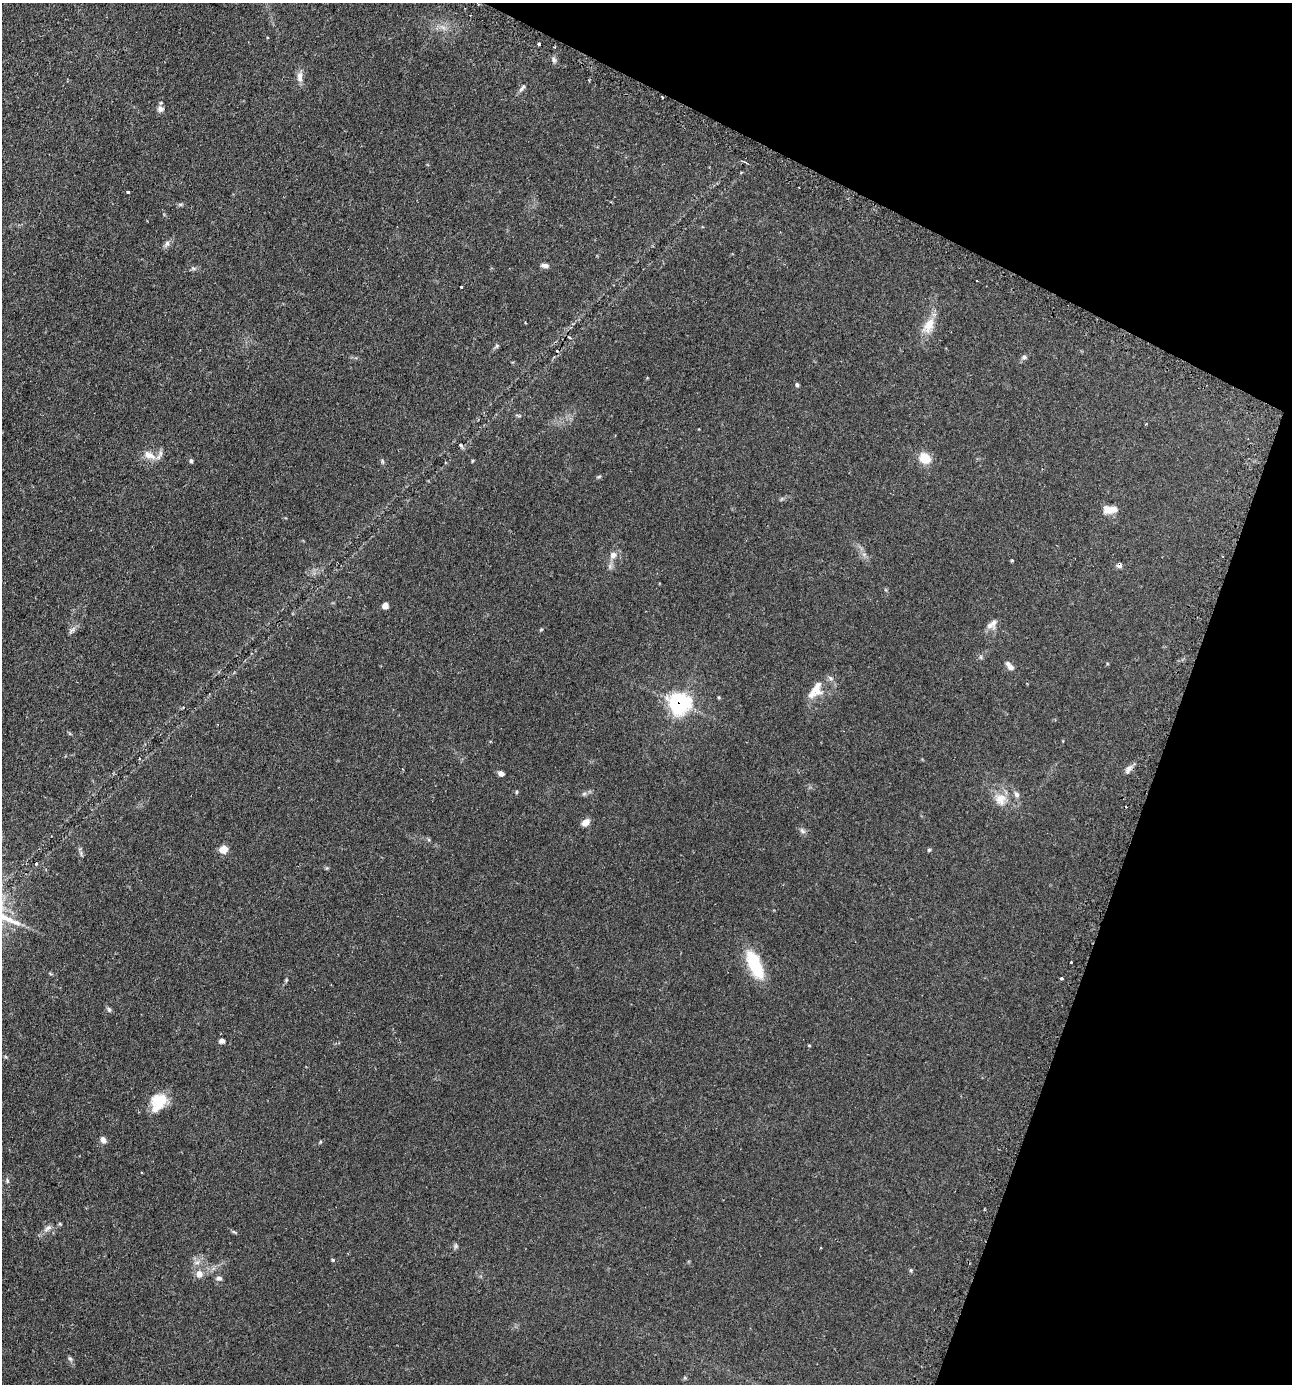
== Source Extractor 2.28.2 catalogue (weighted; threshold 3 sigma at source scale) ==
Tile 8 of 4 x 4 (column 4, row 2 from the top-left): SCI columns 4037-5326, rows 2806-4187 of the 5630 x 5612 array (HDU 1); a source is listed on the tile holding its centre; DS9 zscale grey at full resolution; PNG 1294 x 1386 px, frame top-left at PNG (2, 3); no overlay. Shown black and unused: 19% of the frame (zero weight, under 2 of 3 exposures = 4% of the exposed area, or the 3 px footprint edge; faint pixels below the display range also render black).
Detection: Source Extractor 2.28.2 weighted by HDU 2 'WHT'; one run over the whole footprint, this tile lists its part. Background 0.152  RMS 0.0074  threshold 0.0331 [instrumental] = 3 sigma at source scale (4.5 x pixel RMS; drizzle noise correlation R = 1.50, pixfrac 1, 0.05/0.05 arcsec/px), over >= 5 px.
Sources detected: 75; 3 cosmic-ray / hot-pixel residue — not listed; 2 inside a brighter listed object's ellipse — not listed separately; the other 70 listed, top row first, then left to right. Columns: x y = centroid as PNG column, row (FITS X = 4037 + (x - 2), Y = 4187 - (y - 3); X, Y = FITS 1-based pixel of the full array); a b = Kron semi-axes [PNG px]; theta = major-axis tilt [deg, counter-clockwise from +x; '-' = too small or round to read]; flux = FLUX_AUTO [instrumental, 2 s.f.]
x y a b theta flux
443 27 11 5 -27 3
554 60 6 6 - 1.7
300 77 16 7 89 4.6
522 88 13 4 56 2.1
662 97 3 2 - 0.76
160 109 10 8 -10 2.9
128 192 3 3 - 1
181 204 8 4 0 1.1
167 244 11 7 62 2.5
545 265 11 6 -4 2.5
194 269 7 4 -19 1.3
461 287 3 3 - 1.3
928 326 25 14 62 12
569 337 4 3 - 0.79
497 346 7 5 37 1.2
1024 357 8 6 0 1.7
797 385 5 4 - 1.4
519 416 8 3 -19 0.9
461 445 6 4 -49 1.3
149 455 20 9 -24 7.2
925 458 14 11 -38 12
191 461 5 4 - 1.4
383 461 8 4 -80 1.1
472 461 5 3 - 0.62
599 477 7 3 9 0.88
1108 510 15 10 -15 6.8
613 555 9 8 - 4.1
1012 560 4 4 - 0.6
1119 565 6 5 - 2.7
385 606 7 6 - 3.1
993 623 17 9 77 4.9
72 630 14 4 40 2.3
981 657 6 4 -89 1.1
1011 667 10 7 -36 2.9
815 691 28 15 54 13
719 697 5 4 - 0.74
680 703 9 8 - 260
1063 741 3 2 - 0.54
402 769 3 2 - 0.51
1128 770 14 7 61 3.2
501 773 6 5 - 3.3
516 792 5 3 - 0.71
584 794 6 6 - 1.5
1016 794 10 6 -57 2.5
1001 799 18 16 -86 11
586 822 11 8 38 4.1
802 831 9 5 -46 2
224 849 9 9 - 5.9
929 850 5 4 - 0.88
36 864 5 3 - 0.64
1071 962 2 2 - 0.64
755 964 33 14 -66 34
1061 978 3 3 - 1.7
286 980 6 4 72 0.88
109 1010 7 5 -73 1.5
222 1041 7 6 - 2.5
159 1102 22 16 55 18
103 1140 9 6 -75 3
320 1142 5 3 - 0.68
7 1181 6 5 - 1.2
48 1228 12 6 38 3.4
234 1232 7 4 -36 0.97
456 1246 8 5 74 1.4
333 1260 4 4 - 0.78
197 1262 8 6 42 2.7
911 1270 5 4 - 0.94
199 1274 10 10 - 5
219 1278 8 6 0 2.2
70 1359 8 5 -62 1.4
685 1378 6 4 -19 0.78
Overlapping masked pixels (flux is a lower limit): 3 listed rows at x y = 662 97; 1119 565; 680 703